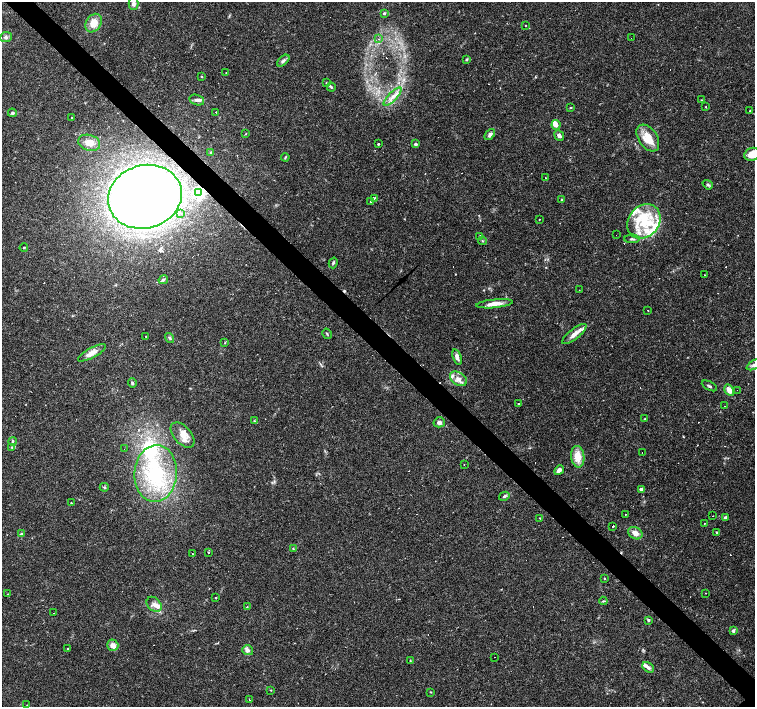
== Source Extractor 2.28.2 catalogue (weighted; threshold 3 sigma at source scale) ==
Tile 11 of 4 x 4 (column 3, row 3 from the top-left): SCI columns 3011-4515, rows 1563-2972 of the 6021 x 6009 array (HDU 1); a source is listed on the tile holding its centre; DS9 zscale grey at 2 x 2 block average (1 PNG px = mean of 2 x 2 image px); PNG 757 x 709 px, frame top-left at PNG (2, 2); each listed source drawn as its Kron ellipse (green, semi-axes under 4 px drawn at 4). Shown black and unused: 4% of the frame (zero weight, under 2 of 3 exposures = <1% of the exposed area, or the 3 px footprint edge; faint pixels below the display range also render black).
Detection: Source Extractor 2.28.2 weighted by HDU 2 'WHT'; one run over the whole footprint, this tile lists its part. Background 0.0388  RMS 0.0031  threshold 0.0141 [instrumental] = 3 sigma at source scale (4.5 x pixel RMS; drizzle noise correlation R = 1.50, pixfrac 1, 0.0396/0.0396 arcsec/px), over >= 5 px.
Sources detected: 168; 30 cosmic-ray / hot-pixel residue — neither listed nor drawn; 21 inside a brighter listed object's ellipse — not listed separately; the other 117 listed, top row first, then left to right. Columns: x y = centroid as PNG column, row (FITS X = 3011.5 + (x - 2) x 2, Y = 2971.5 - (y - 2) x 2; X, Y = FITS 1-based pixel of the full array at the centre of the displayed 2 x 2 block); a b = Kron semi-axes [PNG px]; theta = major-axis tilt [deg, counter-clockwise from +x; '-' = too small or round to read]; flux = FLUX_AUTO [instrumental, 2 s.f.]
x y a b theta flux
134 4 6 5 - 2.3
384 13 3 3 - 0.92
94 23 10 7 57 9.1
526 25 2 2 - 0.33
6 37 6 5 - 2
631 38 2 2 - 0.34
379 39 2 2 - 0.57
466 59 4 3 - 0.8
283 61 7 4 42 2
226 72 2 2 - 0.36
202 76 3 2 - 0.53
326 83 3 2 - 0.4
331 87 4 3 - 0.94
392 97 12 4 45 5.1
197 100 7 5 -16 2.5
701 100 2 2 - 0.34
705 107 2 2 - 0.38
570 108 4 2 - 0.47
750 111 2 2 - 3.7
216 112 2 2 - 1.3
12 113 4 4 - 1.1
71 117 2 2 - 1.4
556 125 5 4 - 3.5
246 134 2 2 - 0.41
490 134 6 4 51 2.5
559 136 5 4 - 2.9
648 138 15 9 -55 14
89 143 11 7 -18 8.6
378 144 2 2 - 0.9
415 144 2 2 - 2.9
211 152 4 3 - 0.76
752 154 8 6 21 11
285 157 4 2 - 0.69
545 178 2 2 - 0.33
708 185 5 4 - 1.3
199 192 4 4 - 140
145 197 37 31 17 760
374 198 2 2 - 5
562 200 4 2 - 0.61
370 202 2 2 - 5.8
180 213 3 2 - 0.85
539 219 2 2 - 0.4
644 221 18 15 49 26
616 235 2 2 - 0.2
480 236 4 3 - 0.69
632 239 7 3 0 1.3
483 241 4 3 - 0.8
24 248 4 2 - 0.58
333 263 5 3 - 1
704 275 2 2 - 0.47
163 280 5 3 - 1.3
579 290 2 2 - 0.62
495 304 18 4 6 7
648 310 2 2 - 1
327 334 5 2 - 0.64
574 334 15 5 38 5.4
146 336 2 2 - 0.28
169 338 5 3 - 1.2
225 343 2 2 - 0.39
92 353 15 5 28 5.5
457 357 8 4 -73 3.2
754 365 8 4 29 2.2
458 379 9 6 -34 4.8
132 383 5 3 - 1.3
709 386 8 2 -28 1.1
729 390 6 4 -60 5.4
737 390 2 2 - 0.44
518 404 2 2 - 0.86
725 406 2 2 - 0.98
645 419 2 2 - 0.4
254 421 3 2 - 0.6
439 422 5 5 - 2.3
182 435 15 8 -49 7.1
13 441 4 3 - 1.1
12 447 4 3 - 0.85
124 449 2 2 - 0.24
642 452 2 2 - 2.9
578 457 11 6 -82 12
464 465 2 2 - 1.4
559 470 5 4 - 3.2
156 474 28 21 86 58
104 487 4 3 - 0.78
642 489 2 2 - 6.1
504 496 5 4 - 1.4
71 503 2 2 - 0.39
625 515 2 2 - 0.83
713 516 2 2 - 0.41
540 518 3 2 - 0.41
725 518 4 3 - 1.7
704 523 2 2 - 0.34
613 526 2 2 - 2
716 532 4 2 - 0.5
635 533 8 5 -28 5.1
22 534 4 3 - 1.4
293 549 3 2 - 0.44
192 553 2 2 - 0.56
208 553 2 2 - 0.43
605 578 2 2 - 0.53
706 593 2 2 - 0.3
8 594 3 2 - 0.5
216 598 2 2 - 1.4
603 601 4 3 - 0.76
154 604 8 6 -45 3.4
247 607 2 2 - 0.44
54 613 2 2 - 0.55
648 620 3 3 - 1.1
733 631 4 3 - 1.5
113 645 6 5 - 4.3
68 649 2 2 - 1.2
248 650 5 5 - 2.6
494 657 2 2 - 0.3
410 660 3 2 - 0.49
648 667 6 4 -38 2.5
271 690 2 2 - 0.39
431 692 3 2 - 0.41
249 700 2 2 - 0.64
27 705 2 2 - 0.24
Overlapping masked pixels (flux is a lower limit): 2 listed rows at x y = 199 192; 145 197
Isophote crosses this tile's border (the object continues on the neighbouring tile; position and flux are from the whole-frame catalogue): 2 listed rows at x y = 752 154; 754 365
Diffuse or blended objects may show on this block-average render without a row.